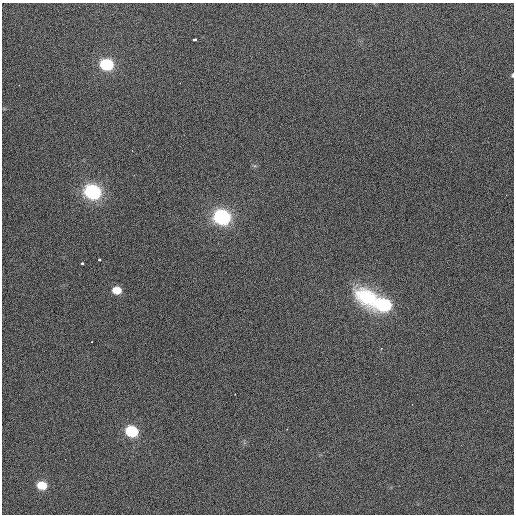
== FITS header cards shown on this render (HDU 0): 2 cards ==
NAXIS1  =                  512 / Axis length
NAXIS2  =                  512 / Axis length

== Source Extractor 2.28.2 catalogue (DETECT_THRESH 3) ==
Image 512 x 512 px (HDU 0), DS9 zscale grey, 1 PNG px = 1 image px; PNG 516 x 516 px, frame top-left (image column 1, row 512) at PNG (2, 3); no overlay
Background 418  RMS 1.9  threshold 5.61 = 3 sigma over >= 5 px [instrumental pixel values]
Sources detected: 16; all 16 listed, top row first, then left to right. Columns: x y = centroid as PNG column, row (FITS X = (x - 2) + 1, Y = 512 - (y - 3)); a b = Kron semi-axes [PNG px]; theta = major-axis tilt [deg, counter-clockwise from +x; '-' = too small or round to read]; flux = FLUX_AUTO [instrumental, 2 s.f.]
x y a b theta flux
194 39 4 3 - 530
107 64 8 7 - 10000
512 75 5 4 - 160
4 109 6 5 - 220
254 166 8 4 -9 260
92 192 10 8 -13 24000
222 217 9 8 - 26000
99 260 3 3 - 280
82 263 3 3 - 360
117 290 9 8 - 2100
368 297 43 29 -34 12000
384 305 11 9 5 13000
91 342 3 2 - 84
235 394 3 3 - 110
132 431 9 7 -17 8800
42 485 7 6 - 2600
At the frame edge (FLAGS 8, measured only in part): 1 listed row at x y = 512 75